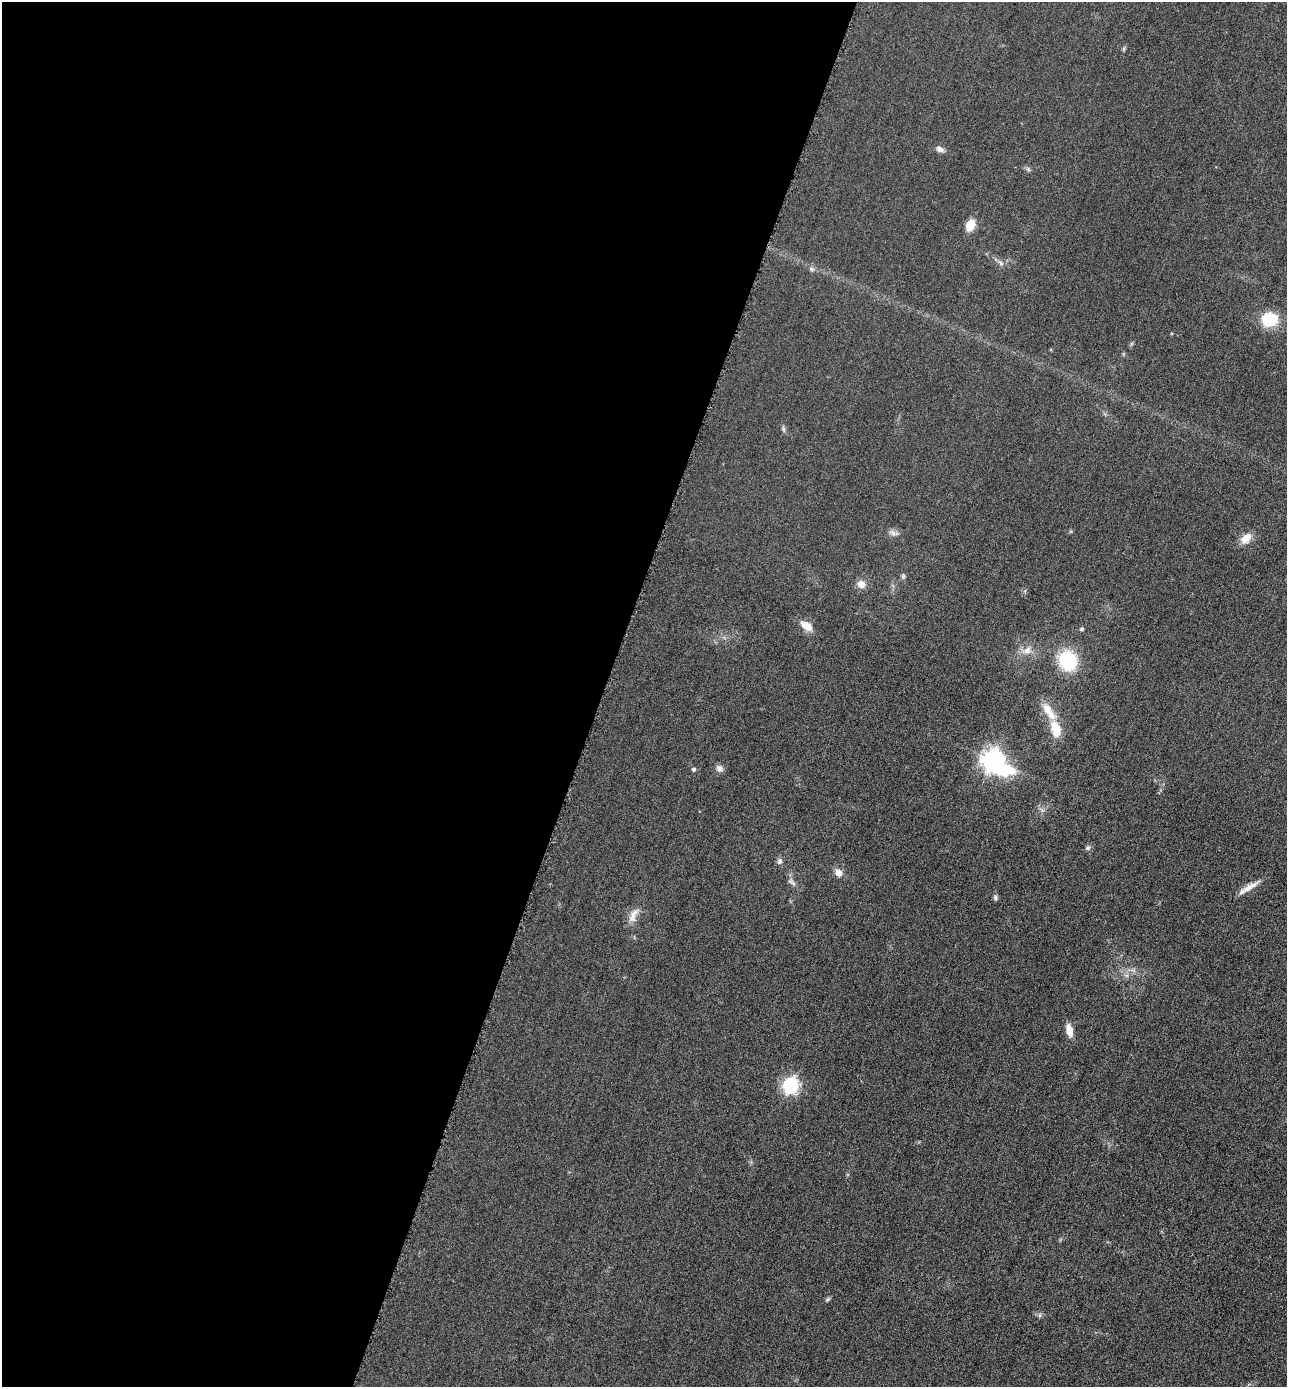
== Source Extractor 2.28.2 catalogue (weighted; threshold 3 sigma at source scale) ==
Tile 5 of 4 x 4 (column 1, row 2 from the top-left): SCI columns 294-1578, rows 2784-4168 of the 5584 x 5572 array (HDU 1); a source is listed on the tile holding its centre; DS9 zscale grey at full resolution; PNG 1289 x 1389 px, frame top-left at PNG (2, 2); no overlay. Shown black and unused: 47% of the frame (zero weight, under 3 of 6 exposures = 2% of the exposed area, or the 3 px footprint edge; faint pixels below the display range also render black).
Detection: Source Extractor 2.28.2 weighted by HDU 2 'WHT'; one run over the whole footprint, this tile lists its part. Background 0.0494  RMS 0.0096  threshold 0.0393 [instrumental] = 3 sigma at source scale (4.09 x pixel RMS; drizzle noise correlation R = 1.36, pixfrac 0.8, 0.05/0.05 arcsec/px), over >= 5 px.
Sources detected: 33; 2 inside a brighter listed object's ellipse — not listed separately; the other 31 listed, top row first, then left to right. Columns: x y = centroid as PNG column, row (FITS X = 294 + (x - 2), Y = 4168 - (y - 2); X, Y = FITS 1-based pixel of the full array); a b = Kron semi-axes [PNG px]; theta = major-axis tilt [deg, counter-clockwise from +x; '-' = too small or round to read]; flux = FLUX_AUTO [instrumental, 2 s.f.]
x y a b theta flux
1123 49 7 4 71 1.3
940 149 11 7 -23 3.7
1028 169 6 5 - 1.6
970 225 12 8 64 14
1001 263 8 6 -66 2.3
811 269 7 6 - 2.4
1269 319 14 12 7 36
783 429 9 5 -70 2
893 533 12 6 -28 3.5
1246 538 16 10 42 8.8
903 576 6 6 - 1.6
861 584 10 10 - 6.1
806 626 16 9 -34 9.9
1081 629 6 4 21 1.3
1027 650 12 9 45 6.5
1068 661 11 10 - 97
1055 728 23 12 -74 18
993 760 13 8 -38 590
719 768 10 8 -36 3.7
693 769 4 4 - 2
1088 848 7 5 21 1.8
779 861 8 7 - 2.7
838 873 11 8 -58 5.7
792 882 14 5 -37 3.1
1248 888 32 6 31 8.2
995 898 8 5 -79 1.9
633 915 25 9 62 8.3
1069 1030 16 8 -76 8.5
790 1085 7 6 - 210
828 1299 7 4 31 1.4
1039 1315 6 4 88 1.5